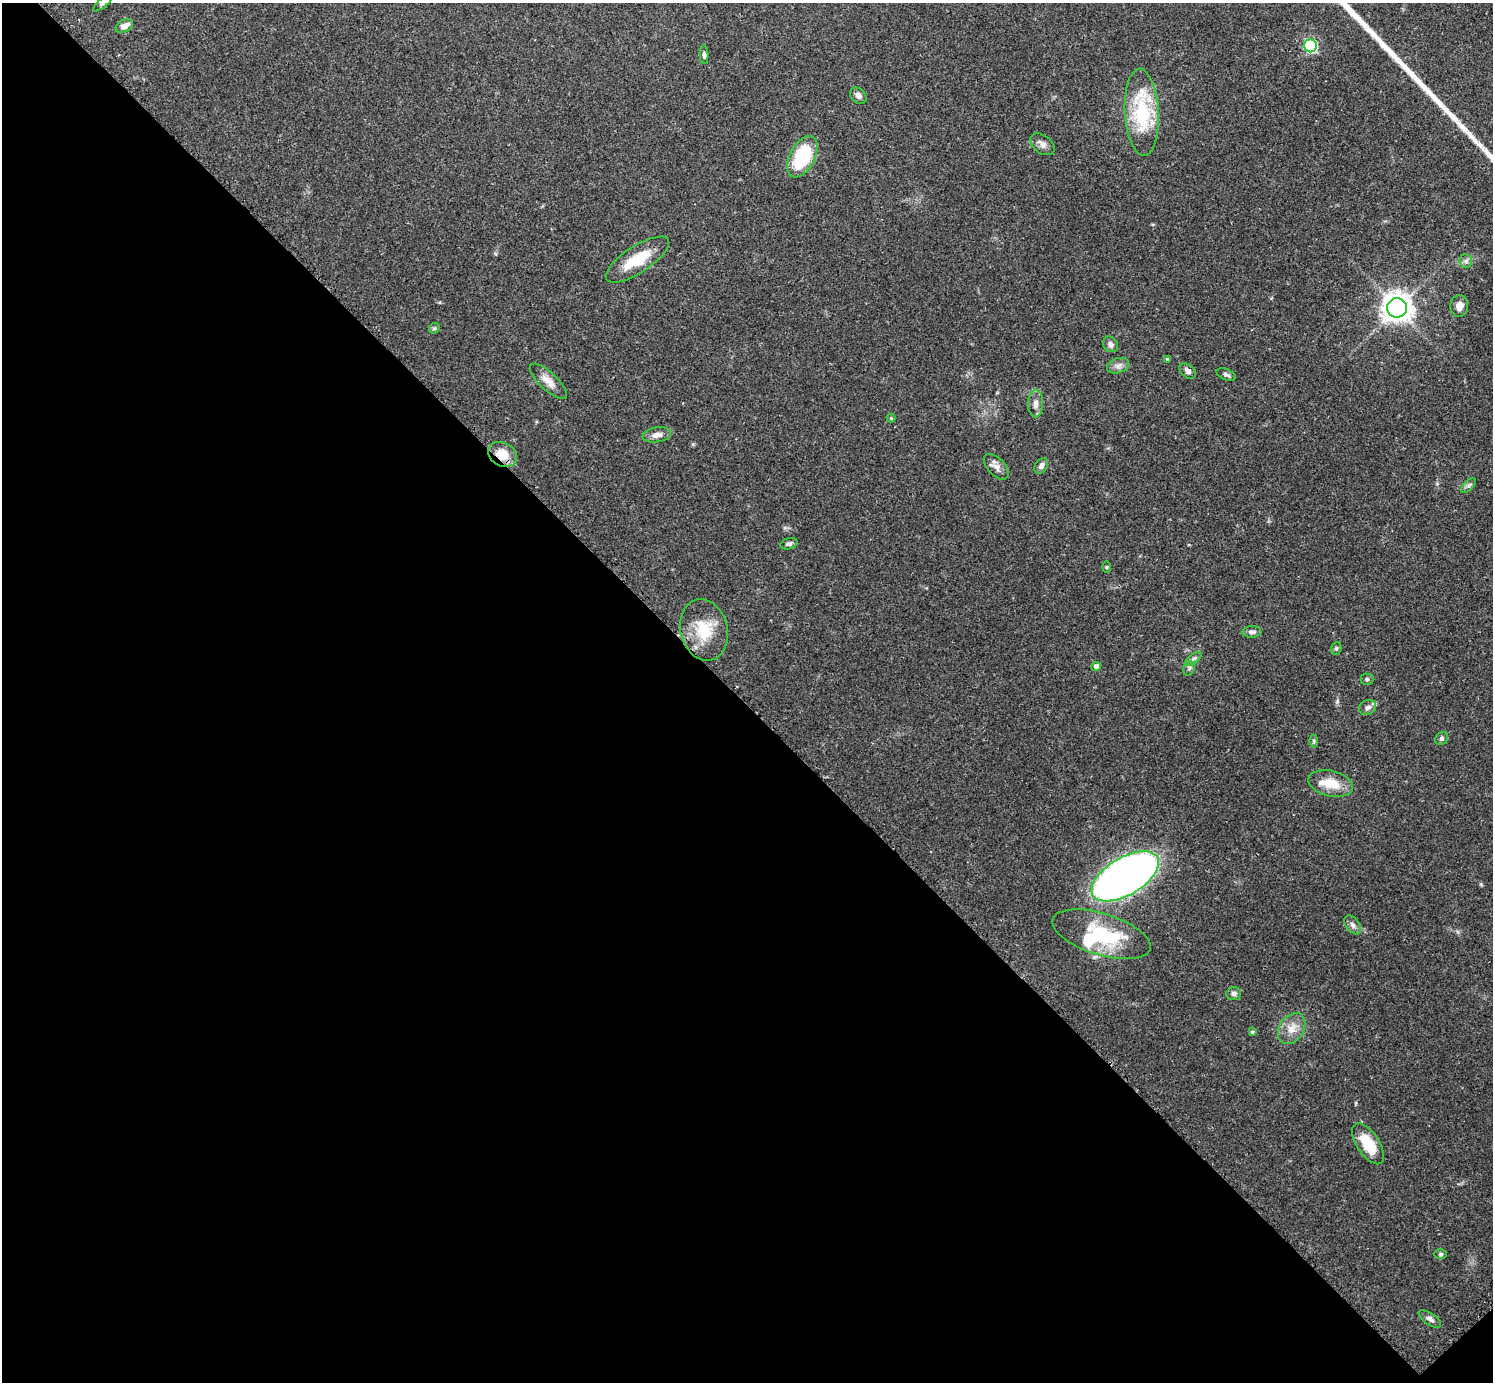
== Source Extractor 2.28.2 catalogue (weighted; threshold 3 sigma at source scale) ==
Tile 14 of 4 x 4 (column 2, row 4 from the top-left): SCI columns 1519-3009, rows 188-1567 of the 6041 x 6040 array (HDU 1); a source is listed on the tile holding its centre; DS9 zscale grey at full resolution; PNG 1495 x 1384 px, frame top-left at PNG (2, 3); each listed source drawn as its Kron ellipse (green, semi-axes under 4 px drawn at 4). Shown black and unused: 49% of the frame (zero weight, under 2 of 3 exposures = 2% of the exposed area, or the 3 px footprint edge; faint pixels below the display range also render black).
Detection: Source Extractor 2.28.2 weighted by HDU 2 'WHT'; one run over the whole footprint, this tile lists its part. Background 0.0786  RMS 0.0055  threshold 0.0247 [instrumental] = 3 sigma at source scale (4.5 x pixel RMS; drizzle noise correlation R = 1.50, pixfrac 1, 0.05/0.05 arcsec/px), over >= 5 px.
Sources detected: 51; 3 inside a brighter listed object's ellipse — not listed separately; the other 48 listed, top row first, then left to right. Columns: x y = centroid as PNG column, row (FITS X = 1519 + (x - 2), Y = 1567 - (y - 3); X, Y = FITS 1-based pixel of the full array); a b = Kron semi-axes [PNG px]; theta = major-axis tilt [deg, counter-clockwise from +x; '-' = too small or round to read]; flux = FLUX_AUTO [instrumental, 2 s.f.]
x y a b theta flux
103 3 12 4 42 1.5
124 26 9 6 28 3.7
1310 46 6 6 - 67
704 55 9 4 -89 1.4
858 96 9 7 -44 2.1
1142 112 44 17 -87 38
1042 144 13 8 -37 3
802 157 22 12 62 34
637 260 37 13 33 18
1466 261 7 6 - 1.5
1459 306 11 9 84 4.2
1397 308 10 9 - 640
434 328 6 5 - 0.84
1110 344 8 7 - 1.9
1167 359 4 4 - 0.68
1118 366 11 7 18 2.7
1188 371 9 6 -42 1.9
1226 375 10 5 -22 1.5
548 381 24 8 -43 5.6
1036 403 14 7 89 3.4
891 418 4 4 - 0.58
657 435 14 7 10 3.5
502 454 15 11 -28 10
1041 466 8 6 56 2.3
996 467 15 8 -46 3.5
1468 486 9 4 45 1.4
789 544 9 5 18 1.4
1106 567 6 4 89 0.62
704 630 31 23 -76 20
1252 632 9 5 3 1.9
1336 648 6 5 - 0.96
1193 659 9 4 35 1.5
1096 666 5 4 - 3.1
1189 668 7 5 68 1.2
1367 679 6 5 - 1.2
1368 707 9 7 25 1.8
1442 739 7 5 46 1.2
1313 741 6 4 90 0.85
1331 784 23 12 -13 12
1125 876 37 18 31 400
1353 925 11 6 -53 2.2
1101 934 51 21 -17 36
1234 994 7 6 - 1.7
1292 1029 17 12 55 6.6
1252 1032 4 4 - 0.78
1368 1144 23 11 -56 16
1440 1254 6 5 - 0.94
1430 1319 13 5 -33 2.1
Overlapping masked pixels (flux is a lower limit): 1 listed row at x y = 502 454
Isophote crosses this tile's border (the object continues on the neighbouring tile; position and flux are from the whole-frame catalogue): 1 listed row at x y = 103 3